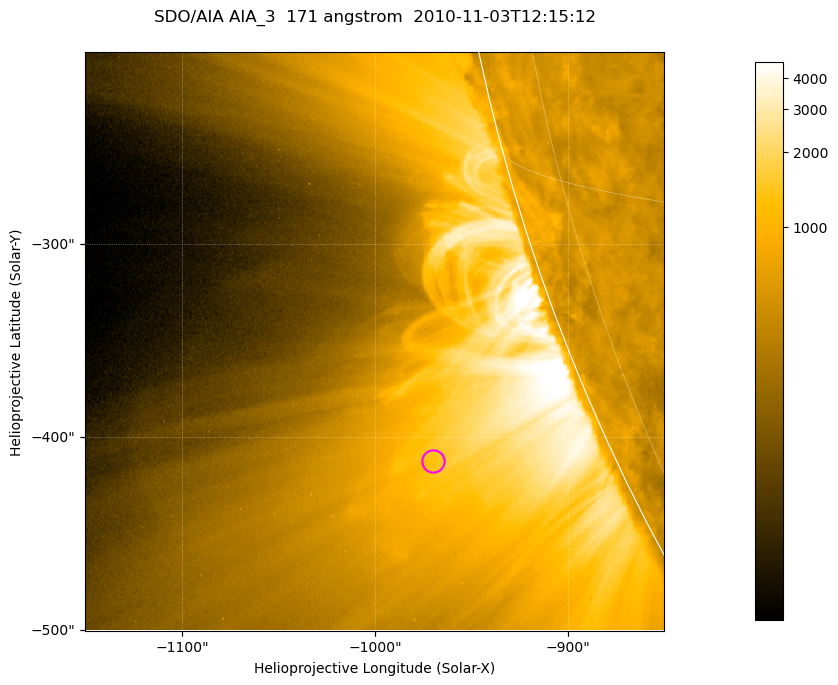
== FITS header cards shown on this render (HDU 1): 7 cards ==
TELESCOP= 'SDO/AIA '           / For AIA: SDO/AIA
INSTRUME= 'AIA_3   '           / For AIA: AIA_ATA1, AIA_ATA2, AIA_ATA3 or AIA_AT
WAVELNTH=                  171 / [angstrom] Wavelength
WAVEUNIT= 'angstrom'           / Wavelength unit: angstrom
DATE-OBS= '2010-11-03T12:15:12.341' / [ISO] Date when observation started; ISO 8
CTYPE1  = 'HPLN-TAN'           / CTYPE1; Typically HPLN
CTYPE2  = 'HPLT-TAN'           / CTYPE2; Typically HPLT

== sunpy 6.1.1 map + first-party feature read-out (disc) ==
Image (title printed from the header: SDO/AIA AIA_3  171 angstrom  2010-11-03T12:15:12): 500 x 500 px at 0.6 arcsec/px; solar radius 967 arcsec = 1612 px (partial field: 0.5% of the solar disc is inside the frame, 16% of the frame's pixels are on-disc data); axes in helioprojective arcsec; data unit not stated in the header (colour bar unlabelled)
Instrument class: DISC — disc imager (sunpy class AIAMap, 171 A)
Bright regions (active regions / flare kernels): reference = the on-disc median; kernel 5 px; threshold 5 sigma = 435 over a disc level ~500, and >= 1.15x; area >= 250 px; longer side >= 6 px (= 3.6 arcsec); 0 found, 0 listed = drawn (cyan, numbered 1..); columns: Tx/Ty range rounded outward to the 2 arcsec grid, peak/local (2 s.f.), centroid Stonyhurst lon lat
Off-limb structures (1.02-1.3 R_sun): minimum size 125 px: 2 found; the strongest spans PA ~110..115 deg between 1.02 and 1.26 R_sun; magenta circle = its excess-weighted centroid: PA ~115 deg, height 1.09 R_sun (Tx ~-970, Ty ~-412 arcsec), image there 2.2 x the reference